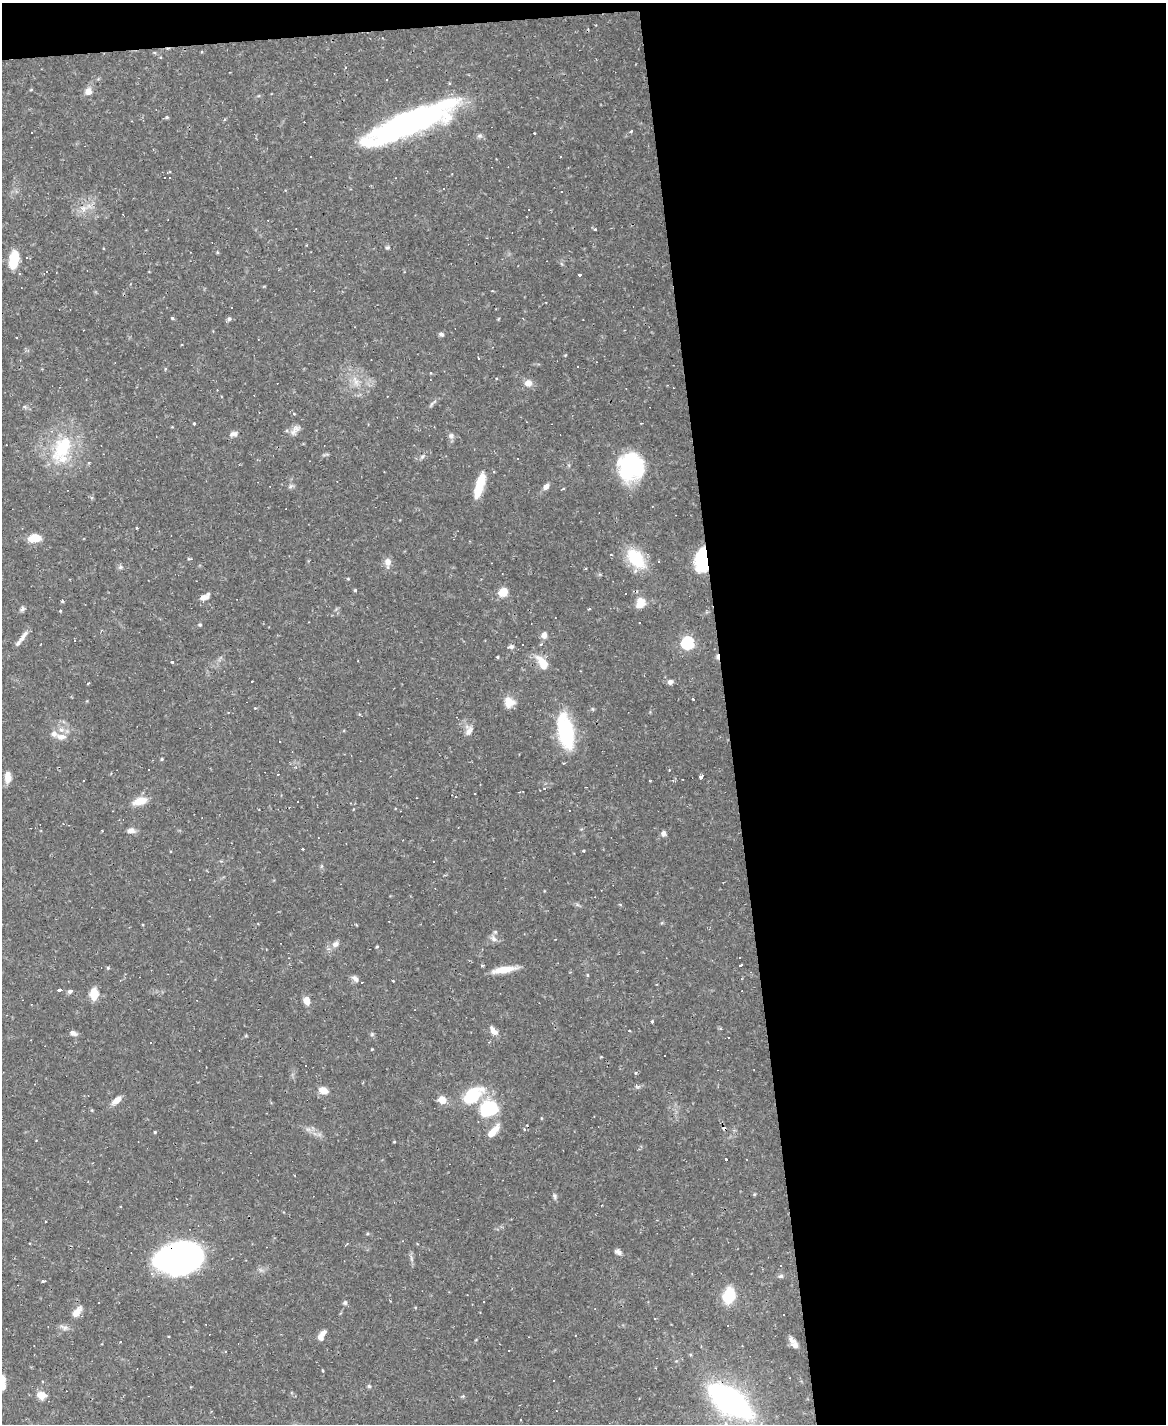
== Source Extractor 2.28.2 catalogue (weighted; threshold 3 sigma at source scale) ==
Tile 4 of 4 x 3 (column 4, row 1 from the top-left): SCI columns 3492-4655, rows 3082-4503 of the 4655 x 4634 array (HDU 1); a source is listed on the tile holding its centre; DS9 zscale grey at full resolution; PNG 1168 x 1426 px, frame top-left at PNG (2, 3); no overlay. Shown black and unused: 39% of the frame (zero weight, under 2 of 3 exposures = <1% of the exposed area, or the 3 px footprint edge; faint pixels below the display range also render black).
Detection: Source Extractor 2.28.2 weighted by HDU 2 'WHT'; one run over the whole footprint, this tile lists its part. Background 0.12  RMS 0.0033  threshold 0.0147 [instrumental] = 3 sigma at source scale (4.5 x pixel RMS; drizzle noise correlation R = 1.50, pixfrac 1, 0.05/0.05 arcsec/px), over >= 5 px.
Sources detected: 190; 3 inside a brighter object's white glare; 44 cosmic-ray / hot-pixel residue — not listed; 3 inside a brighter listed object's ellipse — not listed separately; the other 140 listed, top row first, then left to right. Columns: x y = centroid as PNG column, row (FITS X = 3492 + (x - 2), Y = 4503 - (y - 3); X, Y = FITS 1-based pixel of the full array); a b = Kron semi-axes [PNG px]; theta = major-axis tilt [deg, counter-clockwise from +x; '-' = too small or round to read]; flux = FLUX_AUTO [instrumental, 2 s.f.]
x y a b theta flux
345 67 4 3 - 0.26
31 89 5 3 - 0.29
88 91 10 9 - 2.1
167 117 5 4 - 0.42
406 124 83 20 22 100
631 132 3 3 - 1.3
31 133 2 2 - 0.23
561 157 3 2 - 0.41
170 178 3 2 - 0.57
443 188 3 3 - 0.79
83 208 9 5 -54 1.2
595 230 3 3 - 0.69
387 248 5 4 - 0.59
27 257 3 3 - 0.47
14 259 17 8 79 11
579 275 4 3 - 2.6
172 318 4 3 - 0.5
229 319 5 5 - 0.61
441 334 7 5 -31 0.76
478 358 3 2 - 0.4
596 362 2 2 - 0.17
165 369 5 3 - 0.31
431 373 4 3 - 0.33
356 382 11 7 -65 2.1
528 383 9 8 - 2.2
194 423 3 3 - 0.49
295 430 16 8 53 2
233 434 12 7 12 1.3
451 436 8 7 - 1.1
61 448 32 20 73 16
422 457 7 5 54 0.7
631 466 27 25 82 28
481 482 19 8 72 7.2
290 486 7 5 46 0.73
546 486 8 5 45 1.7
137 528 3 3 - 0.31
34 538 10 7 6 7.6
636 558 20 12 -51 18
189 559 5 4 - 0.41
702 560 22 12 87 19
659 561 3 2 - 0.29
388 562 13 8 90 2.2
120 567 6 5 - 0.63
348 579 5 3 - 0.29
355 590 5 3 - 0.34
503 592 6 5 - 12
204 597 12 6 29 2.1
62 601 4 3 - 0.41
640 603 15 13 69 3.8
22 609 7 5 77 0.78
589 609 3 3 - 0.6
60 611 3 3 - 0.35
200 625 5 4 - 0.45
544 635 9 7 83 1.5
23 636 19 6 52 2.2
687 643 6 6 - 52
541 644 4 3 - 0.39
511 647 7 6 - 0.76
497 657 3 3 - 0.44
172 662 4 3 - 0.57
542 663 18 9 -56 5.8
252 681 3 2 - 0.5
670 682 6 6 - 1.1
89 683 3 2 - 0.59
693 699 3 3 - 0.89
509 702 13 12 - 3.7
359 714 5 3 - 0.29
469 730 16 10 86 2.4
566 732 35 14 -78 29
61 736 15 8 -5 2.6
279 741 3 2 - 0.39
162 759 4 4 - 0.36
148 770 2 2 - 0.3
278 774 3 2 - 0.23
8 777 12 7 86 2.9
701 777 3 3 - 14
140 801 17 8 15 4.8
297 801 3 3 - 0.5
102 831 3 2 - 0.23
131 831 9 6 0 1.9
663 833 6 5 - 1.3
302 849 3 2 - 0.39
583 851 3 3 - 0.46
493 938 10 7 -57 1.4
335 944 10 8 25 1.7
377 946 5 3 - 0.3
740 965 5 3 - 4
108 968 5 4 - 0.42
504 970 27 7 9 5.6
587 975 5 3 - 0.31
355 979 11 6 -43 1.2
393 981 3 2 - 0.26
59 990 4 3 - 13
70 991 6 4 27 0.82
94 994 11 7 88 6.2
307 1001 9 6 -69 3
652 1021 3 3 - 0.43
493 1031 14 7 -48 2.1
73 1033 9 6 -23 1.3
372 1034 5 4 - 0.45
489 1042 3 3 - 0.34
635 1073 4 3 - 0.42
637 1087 9 4 0 0.67
323 1090 10 8 -18 2.9
473 1096 22 14 41 16
116 1100 11 6 38 2.8
442 1100 8 7 - 3.6
489 1108 18 15 22 19
524 1129 4 3 - 0.33
155 1132 4 3 - 0.29
493 1132 17 7 48 4.6
394 1142 4 3 - 0.25
726 1159 3 3 - 0.92
554 1196 10 4 -85 0.73
45 1221 2 2 - 0.25
367 1234 5 3 - 0.34
618 1252 9 6 -31 1.2
179 1257 36 23 12 160
781 1266 3 3 - 3.2
781 1276 7 5 15 0.69
43 1281 3 3 - 0.5
729 1295 12 8 74 15
390 1301 3 2 - 0.26
484 1301 3 3 - 12
345 1302 6 6 - 0.72
77 1312 17 8 50 2.8
655 1318 3 3 - 0.4
727 1325 2 2 - 0.3
64 1327 13 6 -19 1.3
322 1336 13 6 61 2.6
795 1345 13 9 -32 1.9
509 1350 2 2 - 0.23
226 1351 3 3 - 0.65
323 1371 5 2 - 0.34
2 1380 13 8 68 3.4
553 1380 3 3 - 1.3
369 1386 6 5 - 0.51
41 1395 11 9 -14 3.3
463 1396 6 4 43 0.38
730 1401 29 14 -35 120
Overlapping masked pixels (flux is a lower limit): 3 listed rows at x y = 702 560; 179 1257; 730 1401
Isophote crosses this tile's border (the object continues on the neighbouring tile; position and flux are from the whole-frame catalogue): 1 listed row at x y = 2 1380